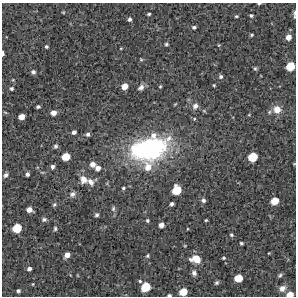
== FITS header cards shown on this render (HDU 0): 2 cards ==
NAXIS1  =                  294 /Length X axis
NAXIS2  =                  294 /Length Y axis

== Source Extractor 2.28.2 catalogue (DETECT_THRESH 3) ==
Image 294 x 294 px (HDU 0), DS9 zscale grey, 1 PNG px = 1 image px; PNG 298 x 298 px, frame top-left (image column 1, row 294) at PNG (2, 3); no overlay
Background 12600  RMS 270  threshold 803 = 3 sigma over >= 5 px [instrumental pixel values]
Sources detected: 86; all 86 listed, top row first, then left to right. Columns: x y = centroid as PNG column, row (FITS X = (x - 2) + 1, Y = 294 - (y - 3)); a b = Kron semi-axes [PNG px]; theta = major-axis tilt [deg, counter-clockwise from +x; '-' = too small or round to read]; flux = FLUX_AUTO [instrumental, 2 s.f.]
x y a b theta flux
259 4 4 2 - 2.7e+04
63 12 5 3 - 1.5e+04
149 14 3 3 - 2.8e+04
294 14 9 2 89 3.5e+04
251 15 4 3 - 2.9e+04
236 16 4 3 - 2.0e+04
130 19 5 4 - 4.2e+04
194 27 4 4 - 3.4e+04
252 35 3 3 - 2.2e+04
288 37 6 5 - 1.2e+05
166 44 5 4 - 2.4e+04
219 45 4 3 - 1.5e+04
46 46 4 4 - 2.9e+04
121 48 4 3 - 1.3e+04
3 53 4 2 - 5.6e+04
141 60 5 3 - 2.0e+04
290 66 7 6 - 3.5e+05
255 68 5 4 - 2.7e+04
33 72 5 4 - 4.7e+04
221 77 5 4 - 3.8e+04
13 80 4 3 - 1.3e+04
214 85 3 2 - 1.7e+04
124 86 6 5 - 1.5e+05
160 86 4 3 - 1.7e+04
141 87 9 6 43 6.6e+04
11 88 4 4 - 3.2e+04
195 106 7 6 - 7.4e+04
38 107 4 3 - 3.6e+04
277 110 10 10 - 2.0e+05
204 111 6 3 -19 1.8e+04
5 112 6 3 -19 1.7e+04
53 113 6 5 - 1.1e+05
22 117 5 5 - 1.4e+05
74 132 4 4 - 6.0e+04
88 134 5 5 - 4.7e+04
153 135 8 7 - 1.0e+05
56 146 6 5 - 3.6e+04
149 149 38 21 12 3.1e+06
66 157 6 6 - 2.7e+05
253 157 7 6 - 4.0e+05
93 164 6 5 - 1.0e+05
294 164 4 3 - 1.2e+04
52 167 5 4 - 5.2e+04
148 167 14 11 81 2.1e+05
98 168 6 5 - 9.5e+04
42 172 6 4 -18 2.2e+04
27 174 4 4 - 5.0e+04
6 175 7 5 42 5.8e+04
83 179 10 9 - 1.4e+05
91 182 11 8 -48 9.9e+04
123 188 4 3 - 2.6e+04
176 190 7 7 - 3.8e+05
72 194 9 7 26 6.5e+04
203 200 5 5 - 5.1e+04
275 201 6 5 - 2.3e+05
54 204 6 4 39 3.1e+04
171 204 4 3 - 5.1e+04
113 209 7 5 76 3.6e+04
29 210 5 5 - 1.1e+05
97 215 5 4 - 3.5e+04
44 219 7 6 - 4.5e+04
147 220 4 4 - 2.9e+04
206 220 3 3 - 1.8e+04
161 225 5 4 - 9.4e+04
17 228 7 7 - 3.9e+05
55 229 6 4 89 2.8e+04
231 235 4 4 - 2.5e+04
241 243 3 3 - 2.9e+04
269 253 3 2 - 1.1e+04
67 255 5 4 - 1.1e+05
147 256 5 4 - 2.8e+04
223 258 4 3 - 2.3e+04
196 259 11 8 -9 2.4e+05
29 269 4 4 - 5.4e+04
194 273 7 5 -78 5.7e+04
280 275 6 4 42 2.9e+04
238 278 6 6 - 2.6e+05
140 281 4 4 - 2.3e+04
217 283 4 3 - 3.1e+04
33 284 4 3 - 1.5e+04
145 287 7 6 - 4.1e+05
282 288 9 7 34 8.5e+04
18 291 4 4 - 3.7e+04
183 292 6 6 - 2.5e+05
290 294 6 4 6 1.6e+05
169 295 4 3 - 3.5e+04
At the frame edge (FLAGS 8, measured only in part): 7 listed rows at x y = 259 4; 294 14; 3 53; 294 164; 183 292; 290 294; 169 295